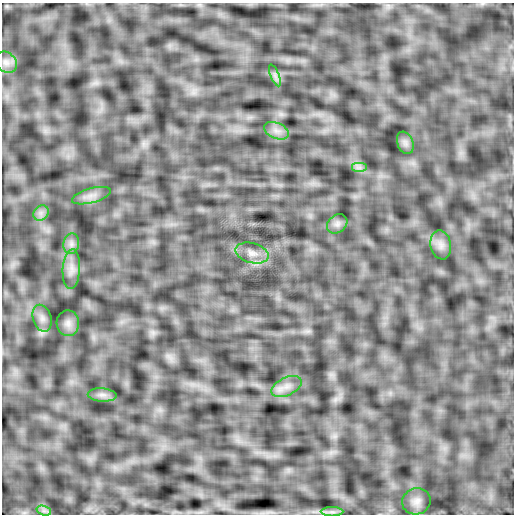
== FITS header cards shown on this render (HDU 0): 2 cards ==
NAXIS1  =                  512
NAXIS2  =                  512

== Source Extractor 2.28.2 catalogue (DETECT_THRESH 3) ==
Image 512 x 512 px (HDU 0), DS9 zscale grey, 1 PNG px = 1 image px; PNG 516 x 516 px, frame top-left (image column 1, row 512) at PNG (2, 3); each listed source drawn as its Kron ellipse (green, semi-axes under 4 px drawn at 4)
Background 0.00122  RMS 0.019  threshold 0.0576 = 3 sigma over >= 5 px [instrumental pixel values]
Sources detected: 19; all 19 listed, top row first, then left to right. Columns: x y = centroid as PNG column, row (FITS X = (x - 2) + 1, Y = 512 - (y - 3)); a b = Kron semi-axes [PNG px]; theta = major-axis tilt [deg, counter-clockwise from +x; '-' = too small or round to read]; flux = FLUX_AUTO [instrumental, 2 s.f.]
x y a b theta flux
6 62 12 9 -40 8
275 75 11 4 -68 4.4
276 131 13 7 -24 8.6
405 143 11 8 -68 5.6
359 168 8 5 0 4.3
91 196 20 7 15 10
41 213 8 7 - 5.8
337 224 11 8 38 5.7
71 244 10 8 79 6.1
441 245 14 10 -79 9.2
252 253 17 10 -15 12
71 269 20 8 86 12
42 318 14 9 -73 8.4
68 323 13 11 -88 7.9
286 386 16 9 26 11
102 395 14 6 -3 6.5
416 501 14 13 - 10
44 511 7 4 -18 3.6
332 512 11 4 0 4.5